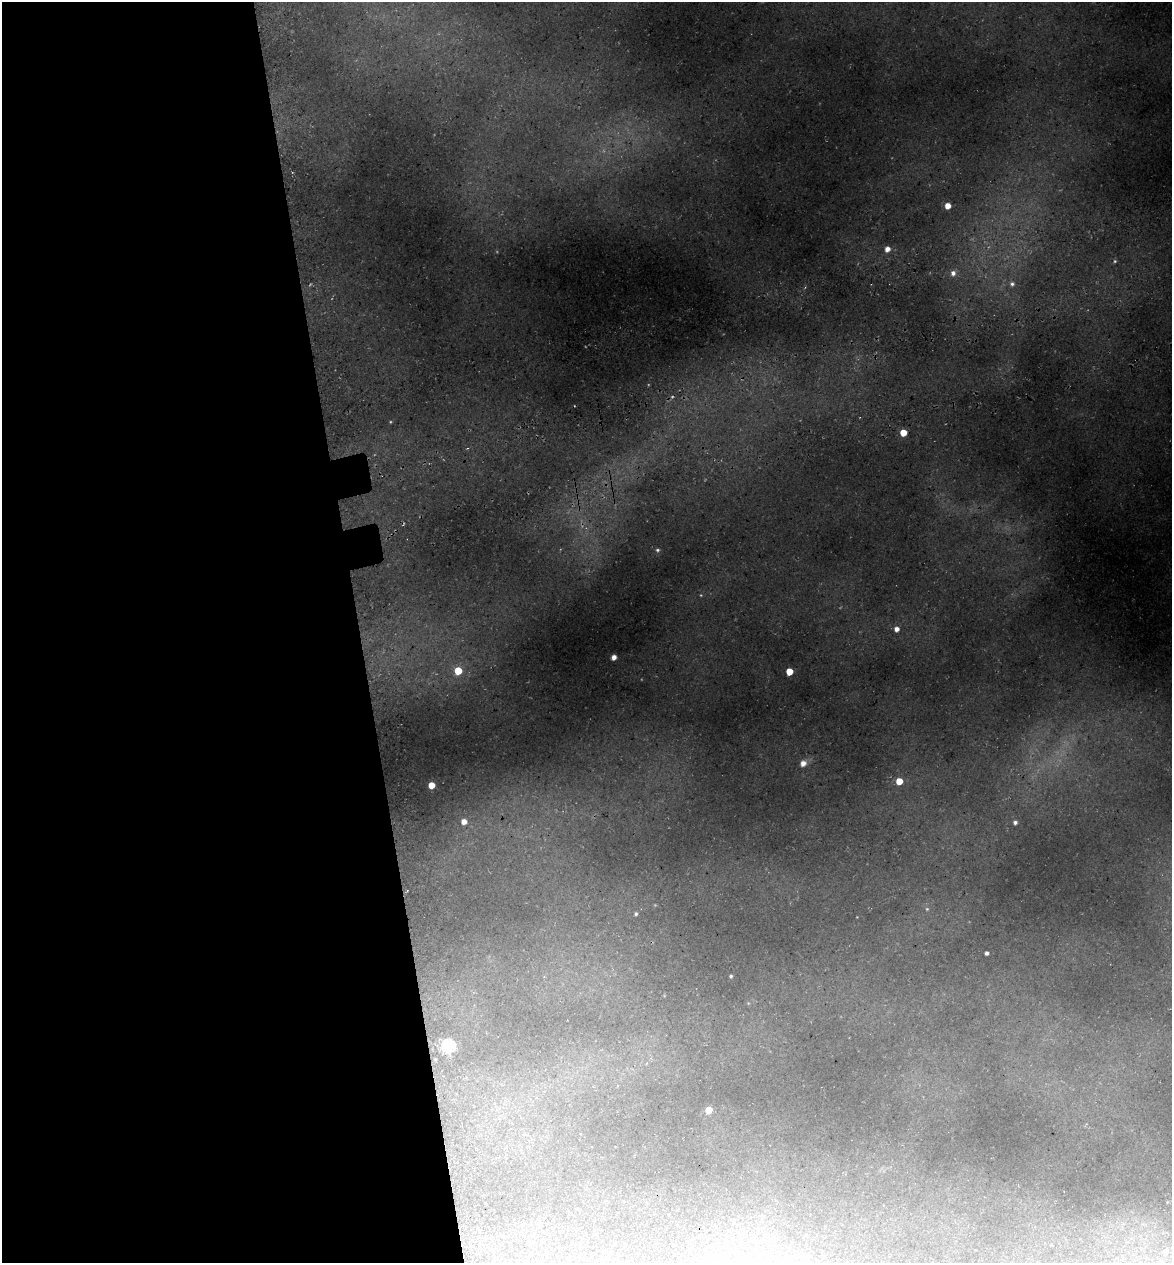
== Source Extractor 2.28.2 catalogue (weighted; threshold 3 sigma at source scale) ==
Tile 9 of 4 x 4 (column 1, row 3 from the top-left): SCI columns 145-1314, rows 1336-2596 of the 4922 x 5194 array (HDU 1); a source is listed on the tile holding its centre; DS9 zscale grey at full resolution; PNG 1174 x 1265 px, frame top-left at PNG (2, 2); no overlay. Shown black and unused: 31% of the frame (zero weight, under 3 of 5 exposures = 5% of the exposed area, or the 3 px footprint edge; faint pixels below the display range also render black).
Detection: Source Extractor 2.28.2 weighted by HDU 2 'WHT'; one run over the whole footprint, this tile lists its part. Background 0.16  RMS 0.0083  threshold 0.0373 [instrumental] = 3 sigma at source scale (4.5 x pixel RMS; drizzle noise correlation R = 1.50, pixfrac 1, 0.0396/0.0396 arcsec/px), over >= 5 px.
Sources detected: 35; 7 too faint to see at this stretch — not listed; the other 28 listed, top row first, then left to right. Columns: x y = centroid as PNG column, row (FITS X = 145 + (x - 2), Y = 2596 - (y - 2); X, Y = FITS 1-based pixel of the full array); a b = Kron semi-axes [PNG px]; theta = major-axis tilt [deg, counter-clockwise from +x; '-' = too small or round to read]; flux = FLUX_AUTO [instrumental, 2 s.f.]
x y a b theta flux
948 206 5 5 - 11
887 249 5 5 - 6.9
1115 261 6 4 45 1.4
953 273 7 6 - 5.5
1012 284 7 7 - 3.5
390 422 4 3 - 0.82
903 433 5 5 - 20
657 550 6 6 - 2.1
896 629 5 5 - 5.9
614 657 5 4 - 6.9
458 671 5 5 - 29
789 671 5 5 - 21
803 763 8 7 - 7.5
899 781 5 5 - 19
431 785 5 5 - 16
464 822 5 5 - 7.5
1015 822 5 4 - 3.1
927 909 5 5 - 1.6
636 914 5 4 - 1.6
857 917 2 2 - 0.43
986 953 4 4 - 2.6
731 976 4 3 - 1.5
748 1003 5 4 - 0.78
448 1046 6 6 - 140
709 1110 5 5 - 16
1051 1245 4 4 - 0.92
1165 1251 11 9 -4 6.4
1161 1261 7 7 - 3.2